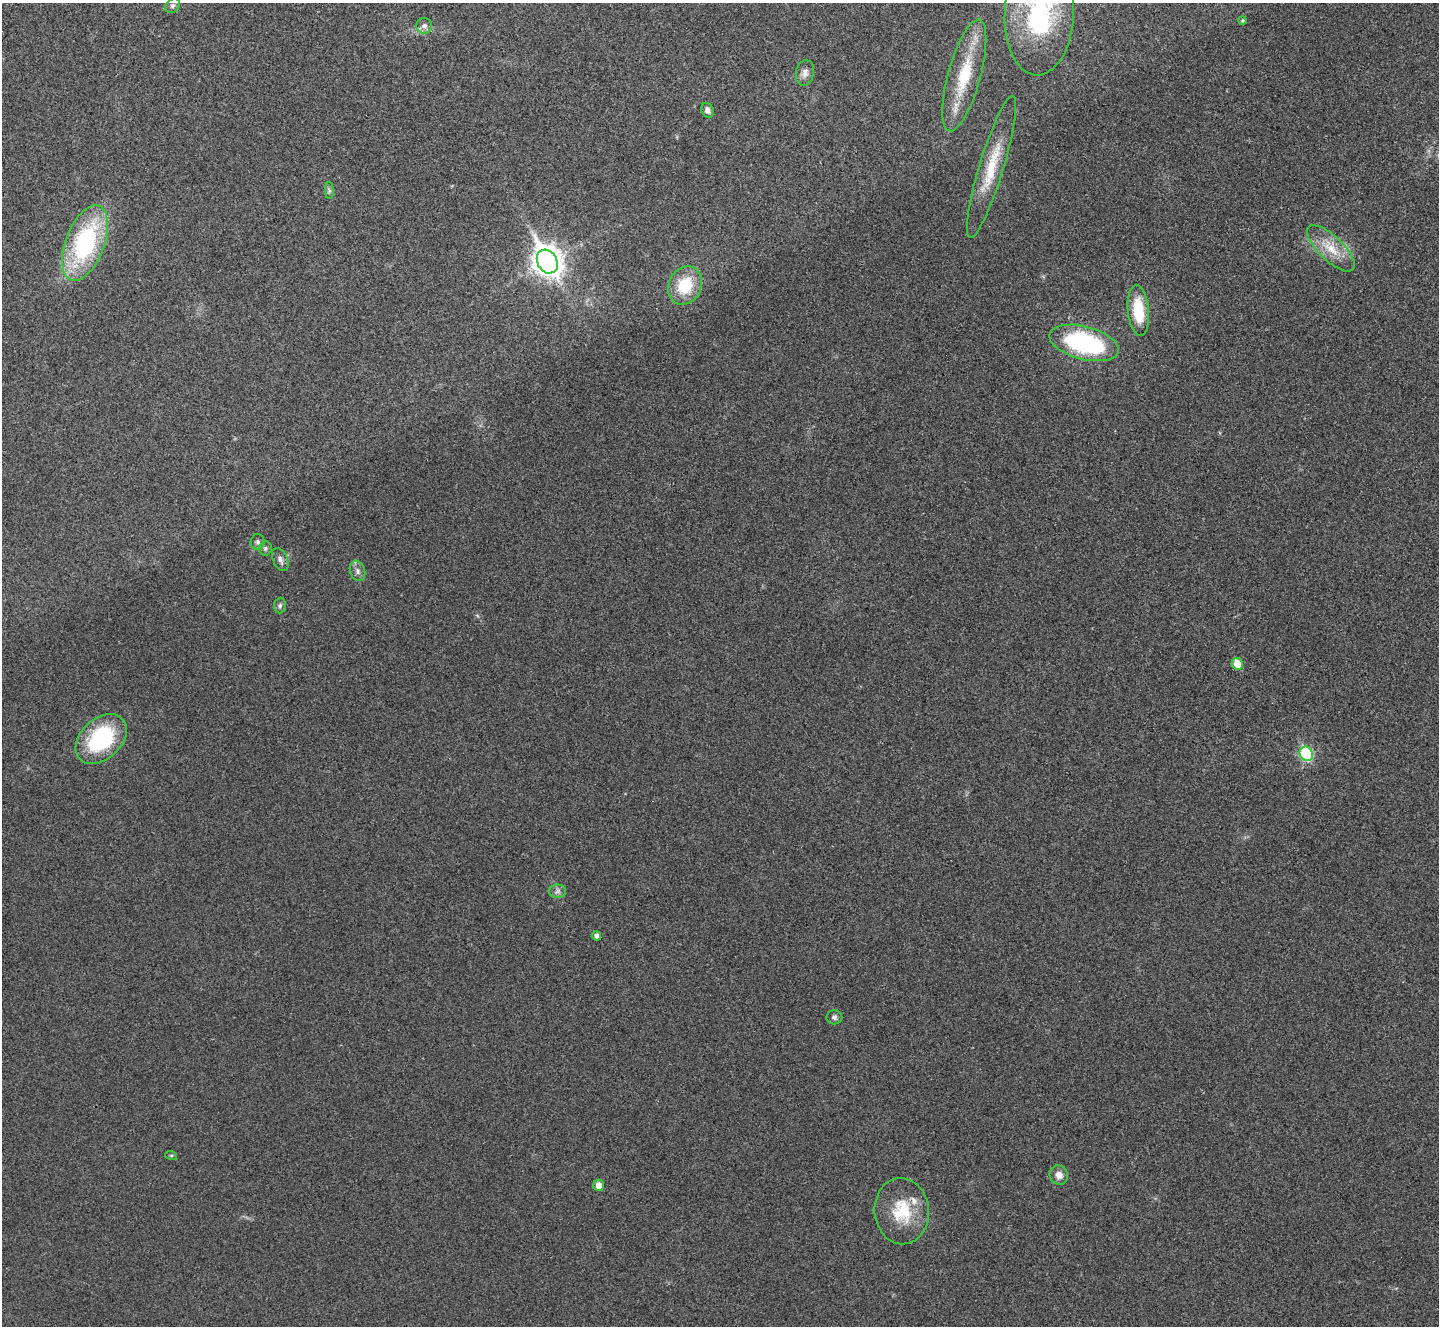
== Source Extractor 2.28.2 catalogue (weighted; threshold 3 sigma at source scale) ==
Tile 10 of 4 x 4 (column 2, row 3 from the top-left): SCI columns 1444-2880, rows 1485-2808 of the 5762 x 5752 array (HDU 1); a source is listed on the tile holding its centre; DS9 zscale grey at full resolution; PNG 1441 x 1328 px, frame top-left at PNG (2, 3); each listed source drawn as its Kron ellipse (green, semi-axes under 4 px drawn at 4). Shown black and unused: <1% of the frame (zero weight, under 3 of 4 exposures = <1% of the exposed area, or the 3 px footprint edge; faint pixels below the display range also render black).
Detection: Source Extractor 2.28.2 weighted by HDU 2 'WHT'; one run over the whole footprint, this tile lists its part. Background 0.034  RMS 0.0062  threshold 0.0278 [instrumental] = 3 sigma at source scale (4.5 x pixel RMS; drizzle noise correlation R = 1.50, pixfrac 1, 0.05/0.05 arcsec/px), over >= 5 px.
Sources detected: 31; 1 inside a brighter listed object's ellipse — not listed separately; the other 30 listed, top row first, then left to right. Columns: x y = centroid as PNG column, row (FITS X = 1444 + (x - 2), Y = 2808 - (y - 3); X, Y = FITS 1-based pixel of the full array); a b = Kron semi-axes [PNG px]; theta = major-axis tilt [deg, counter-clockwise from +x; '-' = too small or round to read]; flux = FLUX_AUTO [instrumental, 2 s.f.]
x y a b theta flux
172 6 8 6 43 1.8
1039 14 62 34 87 95
1242 21 4 4 - 0.93
424 26 8 7 - 3
805 73 13 9 77 3.8
964 75 58 16 75 34
708 110 7 6 - 2.7
991 167 74 12 73 26
329 191 8 4 -90 1.4
85 243 39 19 69 84
1331 248 31 12 -44 15
547 262 12 9 -61 770
685 285 20 16 63 23
1138 311 25 10 -84 25
1084 343 35 16 -14 89
257 542 8 7 - 1.7
265 548 7 6 - 1.4
280 559 12 7 -65 3.2
358 571 10 7 -71 2.7
280 606 8 6 86 1.5
1237 664 6 5 - 15
101 739 29 20 43 54
1306 754 7 6 - 64
557 891 8 6 2 2.1
596 936 5 4 - 2.5
834 1017 8 7 - 1.7
171 1155 6 4 -18 0.82
1059 1175 10 9 - 4.4
599 1185 5 5 - 5.9
902 1211 33 27 -85 27
Isophote crosses this tile's border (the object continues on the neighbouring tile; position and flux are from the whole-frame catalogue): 1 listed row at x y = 1039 14